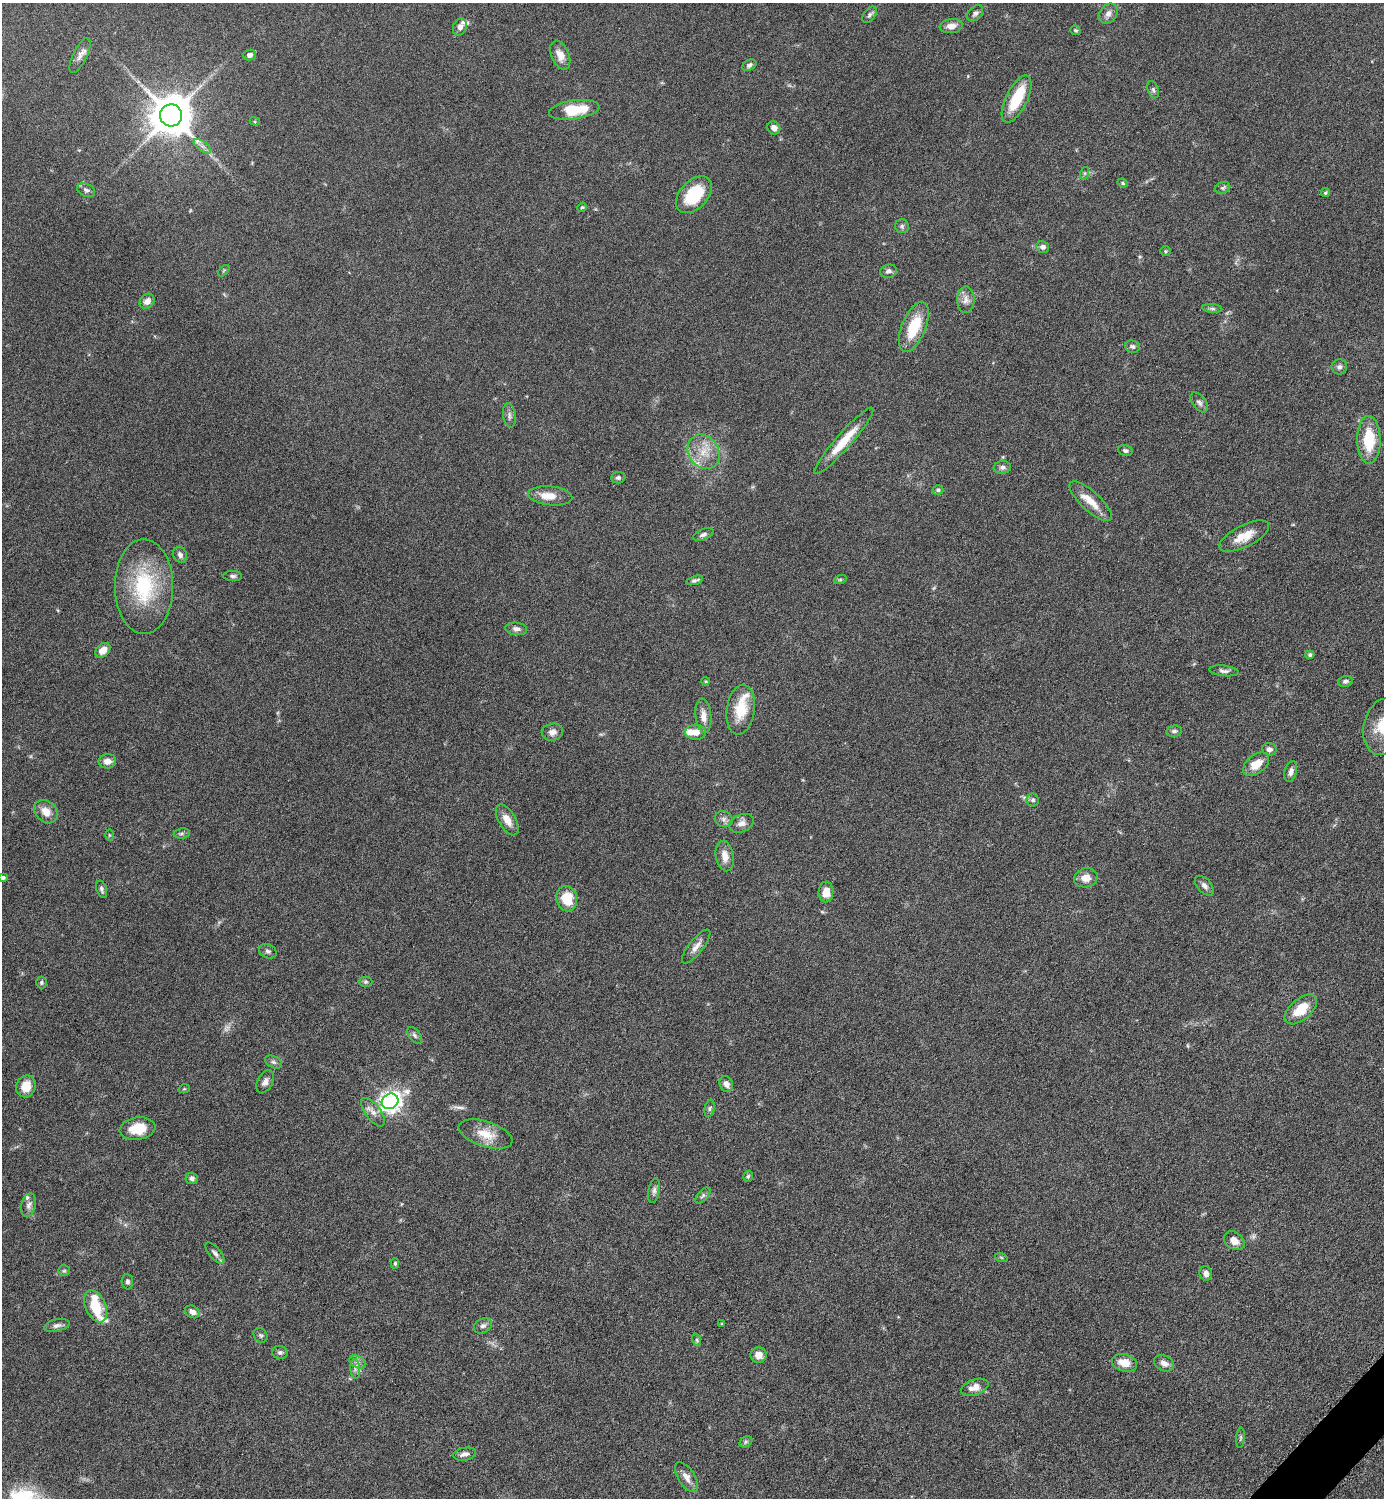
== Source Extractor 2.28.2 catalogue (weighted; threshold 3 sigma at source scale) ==
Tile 6 of 4 x 4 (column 2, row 2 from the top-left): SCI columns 1690-3071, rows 2999-4494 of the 6002 x 6002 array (HDU 1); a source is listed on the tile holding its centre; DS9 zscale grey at full resolution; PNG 1386 x 1500 px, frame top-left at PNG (2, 3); each listed source drawn as its Kron ellipse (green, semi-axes under 4 px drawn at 4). Shown black and unused: <1% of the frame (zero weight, under 6 of 12 exposures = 1% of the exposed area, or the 3 px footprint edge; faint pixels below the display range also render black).
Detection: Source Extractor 2.28.2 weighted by HDU 2 'WHT'; one run over the whole footprint, this tile lists its part. Background 0.087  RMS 0.0038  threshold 0.0156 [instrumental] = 3 sigma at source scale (4.09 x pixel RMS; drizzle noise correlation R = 1.36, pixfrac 0.8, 0.05/0.05 arcsec/px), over >= 5 px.
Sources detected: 139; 2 too faint to see at this stretch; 1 inside a brighter object's white glare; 1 long thin detection or spike segment (spike, bleed or trail) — neither listed nor drawn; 6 inside a brighter listed object's ellipse — not listed separately; the other 129 listed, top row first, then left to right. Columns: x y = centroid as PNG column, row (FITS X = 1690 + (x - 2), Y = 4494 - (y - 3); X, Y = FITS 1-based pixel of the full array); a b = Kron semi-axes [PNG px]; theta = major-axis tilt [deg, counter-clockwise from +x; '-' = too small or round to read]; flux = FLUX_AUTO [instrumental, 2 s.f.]
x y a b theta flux
975 13 9 6 45 1.1
1108 14 11 8 49 1.9
870 15 9 5 52 0.98
951 26 11 7 7 2.6
460 27 9 6 69 1.7
1075 30 5 4 - 0.62
80 55 19 7 64 2.2
250 55 6 5 - 1.4
560 55 15 8 -67 3.6
749 65 7 5 27 1
1153 90 9 5 -73 0.79
1017 99 26 10 64 13
574 110 25 9 8 12
171 115 11 11 - 1300
255 121 5 4 - 0.43
774 128 7 6 - 1.9
202 146 10 5 -35 1.4
1085 173 6 4 71 0.56
1123 183 5 4 - 0.48
1223 188 8 6 20 0.8
86 190 9 6 -24 1.1
1325 193 4 4 - 0.58
694 195 22 14 47 16
582 207 5 4 - 0.44
902 226 7 7 - 0.83
1043 247 6 5 - 1.4
1165 251 5 5 - 0.51
224 271 7 4 45 0.44
888 271 8 6 14 1.1
966 300 13 9 90 2.4
147 301 8 6 46 2.4
1212 308 10 4 -5 0.76
914 327 26 12 67 12
1132 346 7 6 - 1.1
1339 367 8 7 - 1.1
1199 402 11 6 -52 1.3
509 416 12 6 -82 1.3
1369 440 24 11 -89 14
844 441 44 7 49 8.9
1125 451 7 5 -8 0.9
704 452 18 15 -54 6.9
1002 467 9 6 6 1.3
618 477 7 6 - 0.83
938 490 5 4 - 0.61
550 496 22 9 -6 5.1
1091 501 27 9 -42 5.8
703 535 11 5 21 1.1
1244 536 27 11 27 6.4
180 555 8 6 -64 1.5
233 576 9 5 -1 0.91
695 580 8 3 16 0.78
840 580 6 4 18 0.56
144 587 47 29 -90 29
516 629 11 6 -7 1.4
103 650 9 6 44 3.2
1310 655 4 4 - 0.85
1224 671 15 5 -6 1.2
706 681 4 3 - 0.36
1345 681 7 5 14 0.95
741 710 25 14 82 10
703 716 17 8 -84 2.9
1383 727 28 19 78 14
1174 731 8 5 9 0.88
552 732 11 8 12 2.1
696 732 10 7 -2 3.5
1269 749 7 6 - 1.3
107 761 9 7 4 2.6
1256 764 15 9 39 5.4
1291 772 10 6 74 1.5
1033 800 6 6 - 0.88
46 812 13 10 -46 4
724 819 9 8 - 1.4
507 820 17 8 -59 4
741 823 13 8 22 2.1
182 833 8 5 7 0.78
109 835 6 4 -89 0.38
725 856 15 9 -80 3.5
2 878 4 4 - 1.2
1086 878 12 9 14 3.7
1204 886 12 7 -48 1.5
102 889 9 5 -73 0.93
826 892 10 7 89 3.9
567 899 12 10 -78 8.5
696 946 21 7 52 2.6
268 951 9 7 -27 1.1
366 982 7 5 0 0.6
41 983 6 5 - 0.63
1301 1009 19 10 41 8.1
415 1035 9 5 -53 0.99
274 1062 9 5 -26 0.92
265 1082 12 7 62 1.9
726 1084 8 6 -65 1.7
26 1086 11 9 68 5.4
184 1089 6 3 18 0.35
390 1101 8 7 - 220
710 1108 9 5 77 0.69
373 1112 17 7 -52 2.5
138 1129 18 11 8 8
486 1134 28 12 -18 6.9
748 1176 6 4 74 0.56
192 1178 6 5 - 1.1
654 1191 12 5 79 1.2
703 1195 10 5 47 0.85
28 1205 12 7 75 1.7
1234 1241 11 8 -37 2.8
215 1253 13 5 -49 1.4
1001 1257 6 4 -19 0.43
395 1263 5 4 - 0.62
64 1271 6 5 - 0.58
1206 1274 7 6 - 1.8
127 1282 8 6 -87 0.94
96 1306 17 10 -67 11
192 1312 8 6 -27 2
722 1324 4 3 - 0.48
57 1325 13 6 13 1.5
483 1326 9 7 31 1.4
261 1335 8 6 -50 0.86
697 1340 6 4 -71 0.62
280 1352 8 6 -12 0.94
759 1355 8 8 - 2.9
358 1362 9 5 -26 1.4
1124 1363 13 8 -14 5
1164 1363 10 7 -27 2
355 1369 9 5 -86 1.2
975 1387 14 8 18 3.2
1240 1438 10 4 85 0.69
746 1442 7 5 31 0.69
465 1454 11 6 10 1.6
686 1477 17 8 -58 2.6
Isophote crosses this tile's border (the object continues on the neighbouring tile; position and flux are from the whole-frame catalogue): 2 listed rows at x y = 1383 727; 2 878